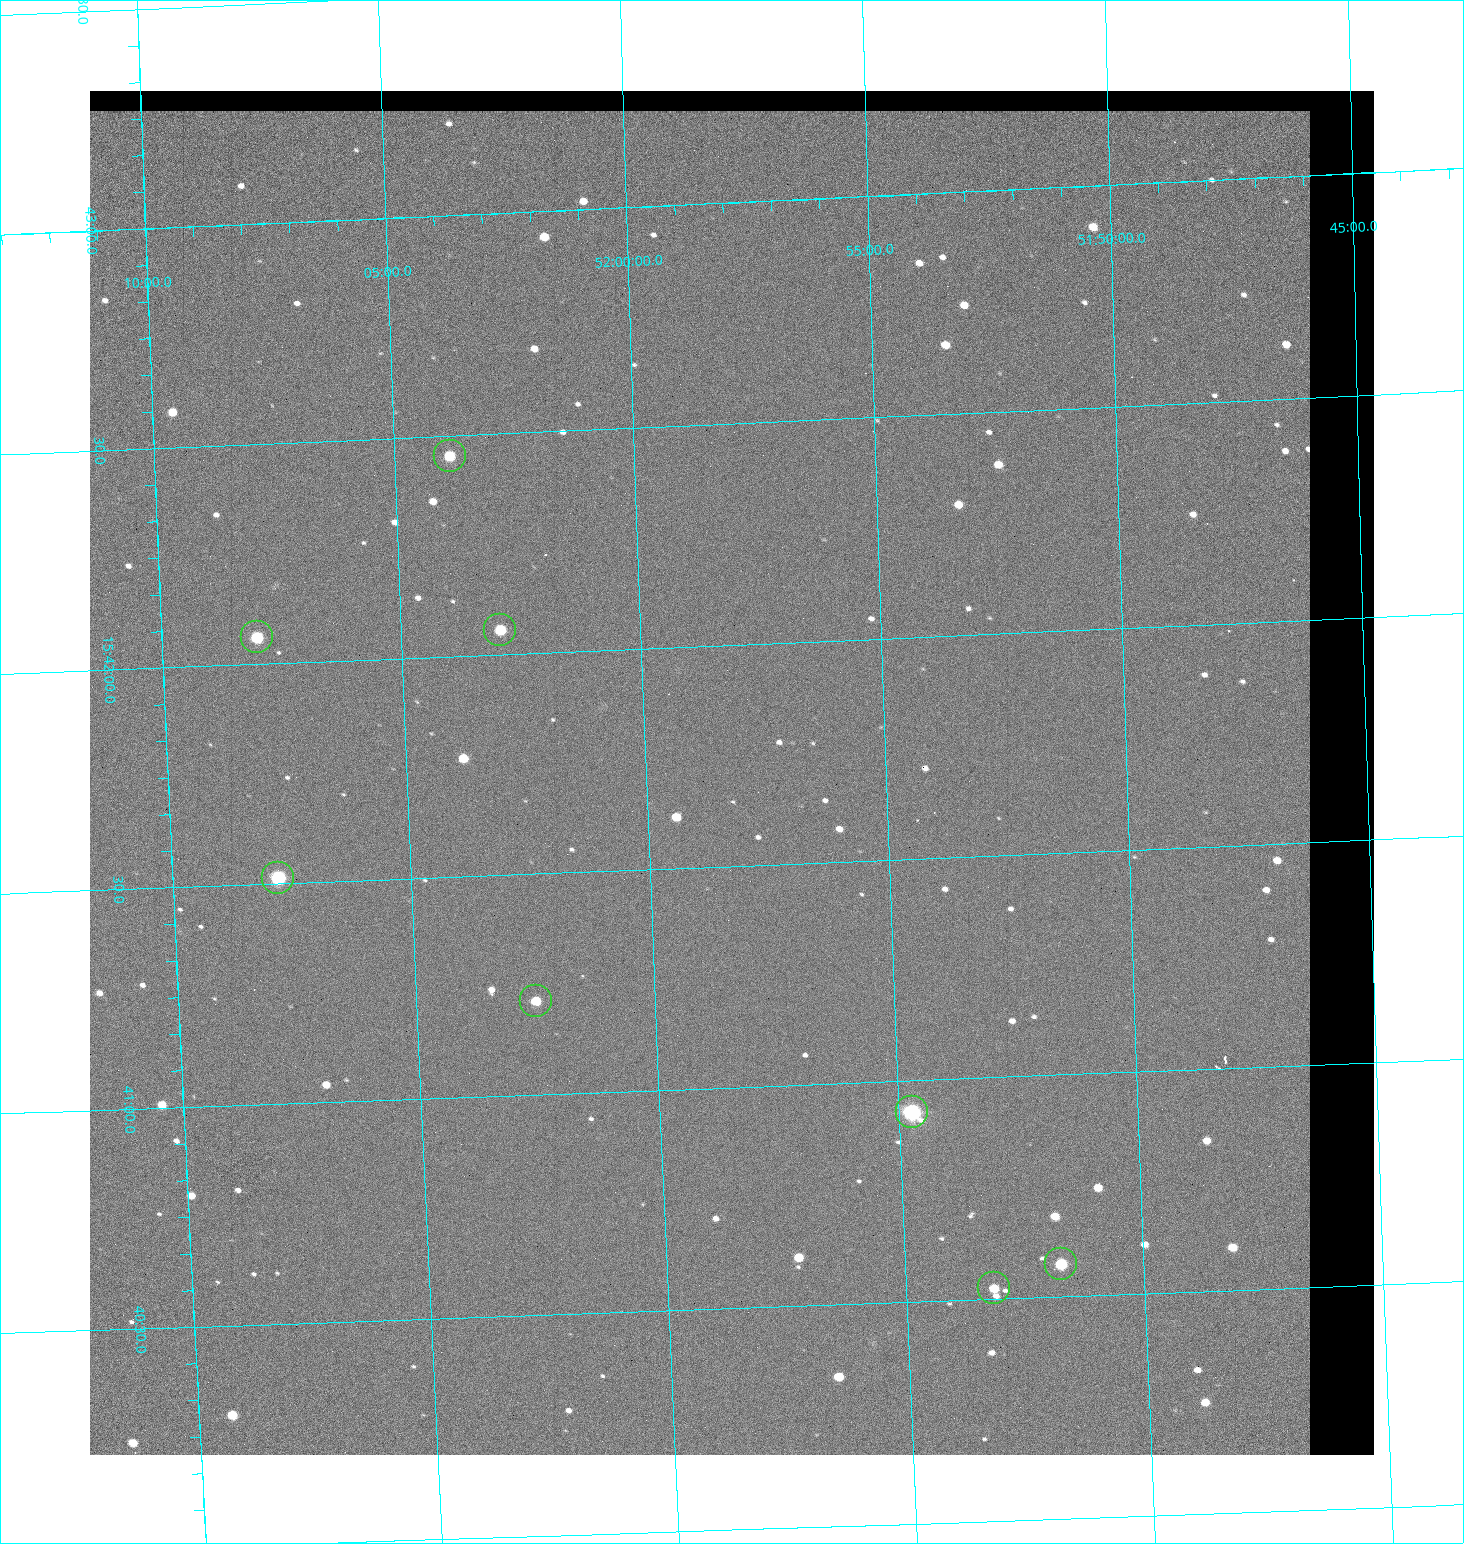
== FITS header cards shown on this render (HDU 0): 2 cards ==
NAXIS1  =                 1284 / length of data axis 1
NAXIS2  =                 1364 / length of data axis 2

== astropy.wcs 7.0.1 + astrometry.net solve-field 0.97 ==
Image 1284 x 1364 px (HDU 0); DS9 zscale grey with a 90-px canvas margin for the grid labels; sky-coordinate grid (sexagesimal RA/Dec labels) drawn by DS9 from the SOLVED WCS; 8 Tycho-2 reference stars matched to detected sources circled (green)
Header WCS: RA---TAN/DEC--TAN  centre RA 15:41:43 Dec +51:58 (235.43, +51.97 deg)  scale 1.26 arcsec/px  FOV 26.9' x 28.5'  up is +92 deg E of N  parity flipped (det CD > 0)
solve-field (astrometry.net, Tycho-2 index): VERIFIED the header's WCS against the Tycho-2 star catalogue (8 matches, 0 conflicts) and refined it, rather than solving blind
Solved WCS: RA---TAN-SIP/DEC--TAN-SIP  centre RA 15:41:43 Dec +51:58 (235.43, +51.97 deg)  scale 1.25 arcsec/px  FOV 26.8' x 28.5'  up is +92 deg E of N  parity flipped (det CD > 0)
The solver's refit moves the header's centre by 0.63 arcsec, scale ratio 0.9973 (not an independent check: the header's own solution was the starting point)
Tycho-2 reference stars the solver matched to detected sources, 8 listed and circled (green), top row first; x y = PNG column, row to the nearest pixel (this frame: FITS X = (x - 90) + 1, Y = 1364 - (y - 91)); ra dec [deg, ICRS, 3 dp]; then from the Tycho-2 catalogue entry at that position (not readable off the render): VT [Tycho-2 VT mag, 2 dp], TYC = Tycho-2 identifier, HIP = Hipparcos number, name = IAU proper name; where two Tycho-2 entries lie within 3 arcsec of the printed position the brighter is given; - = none
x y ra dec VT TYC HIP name
450 456 235.614 +52.064 11.61 3489-1132-1 - -
500 630 235.514 +52.049 11.19 3489-1407-1 - -
257 637 235.515 +52.133 11.12 3489-1380-1 - -
278 878 235.378 +52.130 9.31 3489-1322-1 76850 -
536 1001 235.303 +52.042 11.52 3489-958-1 - -
912 1112 235.232 +51.912 9.59 3489-824-1 - -
1061 1264 235.143 +51.862 10.97 3489-1016-1 - -
994 1288 235.131 +51.886 12.29 3489-908-1 - -